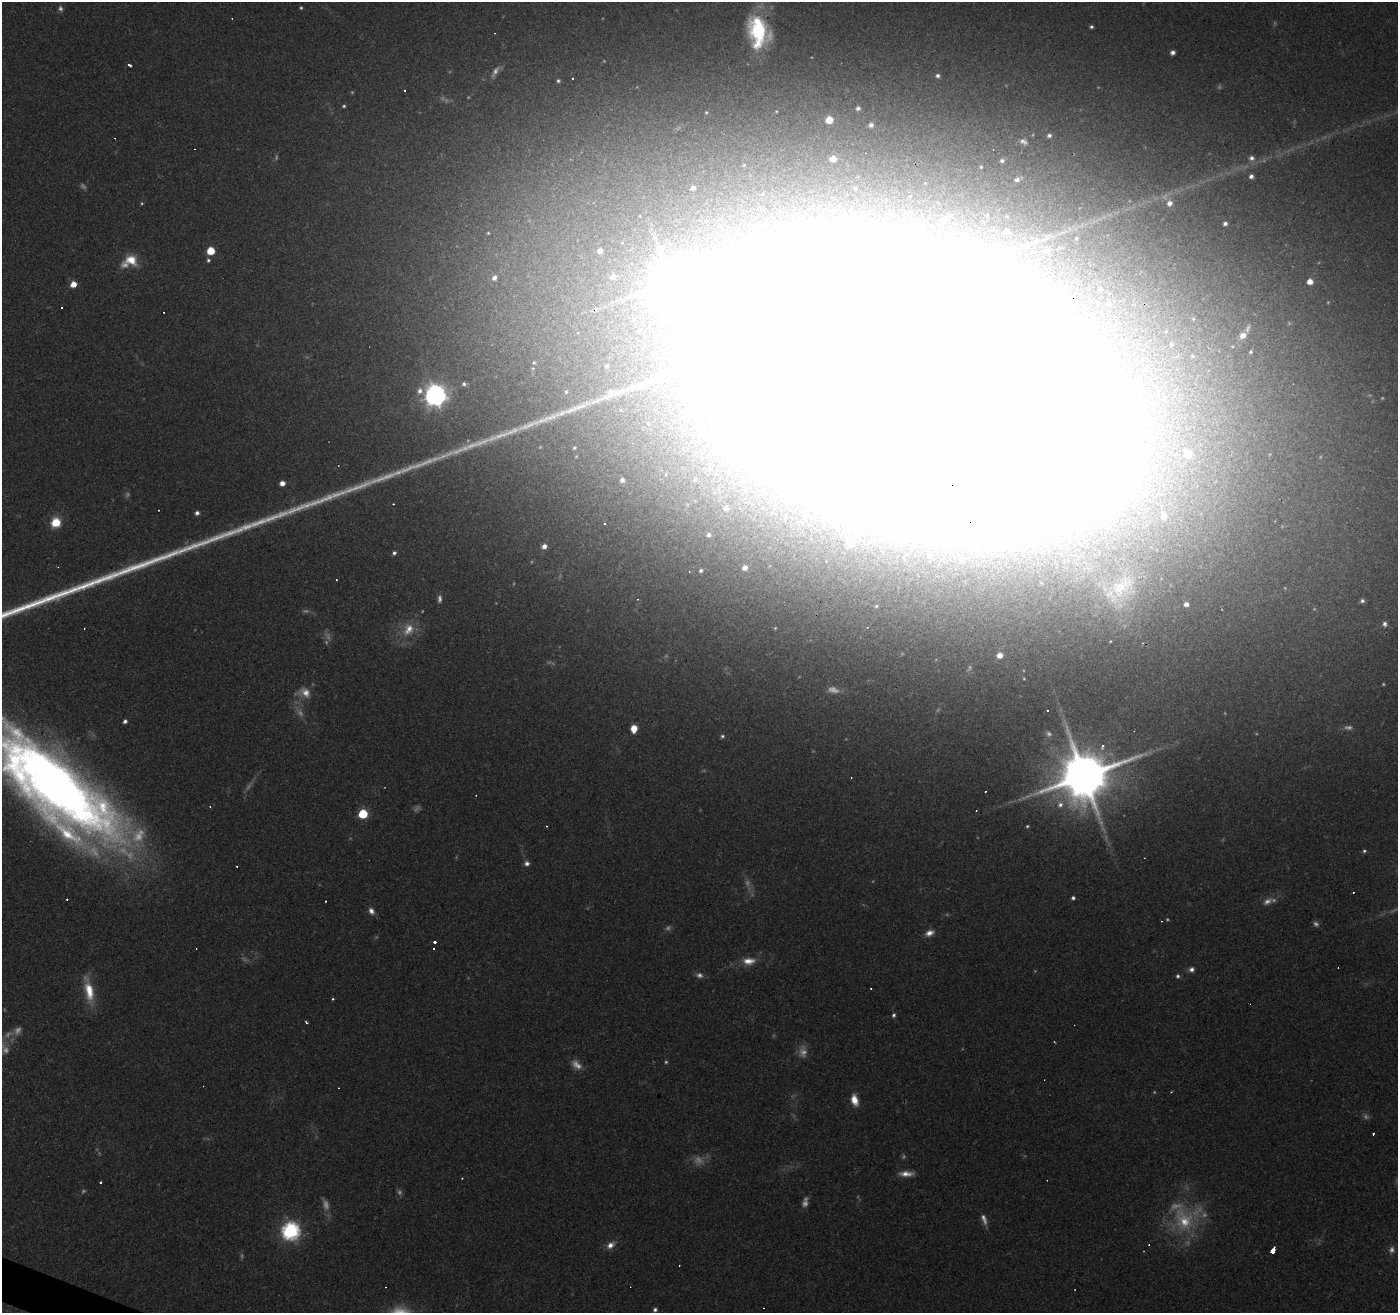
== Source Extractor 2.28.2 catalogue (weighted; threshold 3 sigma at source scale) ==
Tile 7 of 4 x 4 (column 3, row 2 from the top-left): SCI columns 2795-4190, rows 2826-4136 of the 5591 x 5717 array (HDU 1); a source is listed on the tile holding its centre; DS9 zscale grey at full resolution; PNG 1400 x 1315 px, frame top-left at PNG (2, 2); no overlay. Shown black and unused: <1% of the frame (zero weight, under 3 of 4 exposures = <1% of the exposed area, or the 3 px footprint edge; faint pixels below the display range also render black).
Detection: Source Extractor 2.28.2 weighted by HDU 2 'WHT'; one run over the whole footprint, this tile lists its part. Background 0.0812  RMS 0.0048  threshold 0.0215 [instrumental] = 3 sigma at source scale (4.5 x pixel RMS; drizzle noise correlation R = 1.50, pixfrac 1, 0.0396/0.0396 arcsec/px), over >= 5 px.
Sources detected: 217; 49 too faint to see at this stretch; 14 inside a brighter object's white glare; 28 cosmic-ray / hot-pixel residue — not listed; the other 126 listed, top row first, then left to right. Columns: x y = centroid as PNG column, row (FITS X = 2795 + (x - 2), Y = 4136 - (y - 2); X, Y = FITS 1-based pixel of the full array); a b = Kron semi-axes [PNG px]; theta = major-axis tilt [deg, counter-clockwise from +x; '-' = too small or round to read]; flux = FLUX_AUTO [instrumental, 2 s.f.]
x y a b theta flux
301 8 3 3 - 0.71
1091 27 4 4 - 1
758 32 37 24 -78 51
1173 52 5 4 - 2.2
129 65 5 3 - 1.3
938 76 5 5 - 1.5
572 78 3 2 - 0.68
558 81 4 4 - 0.92
405 91 3 3 - 0.57
344 106 5 4 - 0.78
858 108 5 5 - 1.4
706 112 5 4 - 0.71
829 120 6 6 - 8
871 125 5 5 - 1.8
1049 135 6 5 - 1.6
1023 142 12 8 -25 2.7
1251 158 8 7 - 2.3
833 159 7 6 - 5.8
1002 161 6 5 - 1.5
981 167 4 4 - 0.56
1251 176 5 4 - 1.8
1017 179 7 6 - 2.3
693 188 5 4 - 1.7
855 188 5 5 - 0.83
1169 203 7 7 - 3.2
891 214 14 12 -19 8.1
987 215 6 5 - 0.74
863 217 10 9 - 4.2
945 219 22 12 37 13
1225 223 4 4 - 1.7
1007 231 4 4 - 1.5
1064 232 6 4 21 0.85
488 233 3 3 - 0.5
1076 238 5 4 - 0.6
211 251 6 5 - 14
600 251 7 7 - 3.6
1046 251 9 6 -19 1.3
131 260 17 13 -23 11
208 260 5 5 - 1
613 277 11 10 - 5.2
494 278 5 5 - 2.1
1310 281 5 5 - 5.2
73 284 5 5 - 7.2
1099 289 6 4 75 0.88
1109 304 6 6 - 1.3
61 307 3 2 - 0.69
1243 335 8 7 - 3.8
1171 344 5 4 - 0.76
1251 352 4 4 - 0.71
534 362 5 4 - 0.65
607 366 4 3 - 0.88
533 368 5 3 - 0.48
679 371 34 6 17 6
464 384 6 5 - 1.4
915 388 168 106 -31 36000
420 391 8 7 - 2.7
566 392 5 4 - 0.7
435 395 8 8 - 370
688 416 9 6 27 2.2
574 448 6 5 - 1
1188 454 12 11 - 7.8
710 468 8 6 74 1.9
666 474 6 5 - 1.1
695 479 7 6 - 1.5
622 480 6 6 - 2.4
282 483 5 5 - 3.7
726 508 5 5 - 2.1
158 510 3 2 - 0.33
197 513 5 5 - 1.8
1164 515 9 9 - 6.4
56 522 7 7 - 17
709 535 5 4 - 1.6
851 543 31 17 24 19
544 546 6 5 - 3.1
394 553 5 5 - 1.3
962 559 9 8 - 4.1
745 568 5 5 - 3.2
701 570 5 5 - 1.2
1122 587 42 23 41 22
1362 601 6 6 - 1.5
1186 604 5 4 - 2.5
876 606 5 4 - 0.73
1385 624 7 7 - 2
408 629 20 15 58 11
1000 655 6 6 - 4.3
304 692 20 13 -11 7.1
125 721 4 4 - 1.6
634 728 6 5 - 7.8
722 736 6 5 - 1
1103 746 3 3 - 28
1084 776 15 14 - 3300
54 786 152 46 -41 680
985 791 3 3 - 1.6
1060 805 11 8 72 4.2
210 807 4 3 - 0.45
363 814 6 5 - 30
1027 826 4 4 - 0.71
1364 851 5 4 - 0.83
527 863 6 6 - 2
1073 898 4 4 - 1.2
325 901 3 3 - 0.95
371 911 9 6 -58 2.7
929 933 12 7 23 3.6
435 941 3 3 - 6.8
434 949 3 3 - 0.95
749 961 18 9 2 6.6
1191 969 7 6 - 2.1
699 975 10 7 -12 2.3
1178 976 6 5 - 1.2
89 991 33 10 -79 14
333 999 3 3 - 0.8
894 1015 6 5 - 1.1
306 1022 4 3 - 0.98
1054 1042 4 2 - 0.39
666 1062 4 4 - 0.74
1171 1092 4 2 - 0.4
854 1100 13 7 -75 6.3
1373 1134 3 3 - 0.72
906 1174 17 6 0 4.7
101 1183 3 3 - 0.94
984 1219 15 6 -72 3.1
1184 1220 40 28 -62 35
291 1231 8 7 - 190
610 1245 9 7 46 3.9
1273 1251 5 3 - 27
655 1310 6 5 - 1.3
Overlapping masked pixels (flux is a lower limit): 2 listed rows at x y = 915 388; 54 786
Isophote crosses this tile's border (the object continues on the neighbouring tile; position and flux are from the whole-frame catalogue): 2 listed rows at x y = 915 388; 54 786
Unlisted compact peaks at least as high as the median listed source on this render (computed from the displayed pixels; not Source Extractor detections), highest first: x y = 22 608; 32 605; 48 599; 100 580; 83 586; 92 583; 75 589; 65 593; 135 567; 143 565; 123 572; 114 575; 169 555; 56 596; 155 560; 189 548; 245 527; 260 522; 230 533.